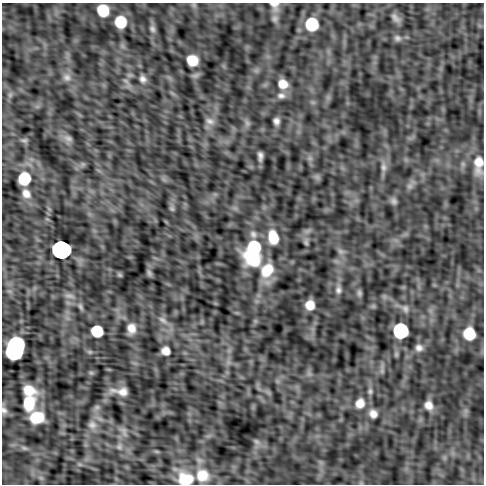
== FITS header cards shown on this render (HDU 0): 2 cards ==
NAXIS1  =                  482
NAXIS2  =                  482

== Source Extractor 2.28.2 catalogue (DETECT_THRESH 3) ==
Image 482 x 482 px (HDU 0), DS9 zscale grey, 1 PNG px = 1 image px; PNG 486 x 486 px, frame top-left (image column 1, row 482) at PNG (2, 3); no overlay
Background -6.31e-06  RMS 5.1e-04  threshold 0.00154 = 3 sigma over >= 5 px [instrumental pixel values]
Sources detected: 73; all 73 listed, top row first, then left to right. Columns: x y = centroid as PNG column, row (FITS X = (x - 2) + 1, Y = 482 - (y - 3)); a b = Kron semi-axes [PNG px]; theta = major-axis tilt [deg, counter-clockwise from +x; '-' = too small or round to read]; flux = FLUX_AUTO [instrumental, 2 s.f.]
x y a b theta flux
194 5 7 4 -72 0.061
274 5 12 10 -49 0.24
103 10 9 9 - 1.2
395 18 13 7 -47 0.15
275 19 9 8 - 0.12
120 22 9 9 - 1.2
312 24 9 9 - 2
152 29 10 7 -64 0.12
397 38 9 8 - 0.12
192 60 9 8 - 0.83
67 77 11 10 - 0.21
143 79 10 8 -59 0.17
126 81 9 4 -36 0.086
283 84 10 9 - 0.46
10 95 6 5 - 0.068
281 96 11 9 -5 0.17
210 121 13 8 -17 0.18
276 121 6 6 - 0.15
247 123 8 6 -46 0.1
68 138 13 7 -19 0.16
24 140 9 5 0 0.079
260 156 9 4 -86 0.14
478 164 23 11 88 0.65
383 167 13 8 -86 0.19
317 177 7 5 -45 0.088
24 178 9 9 - 1.5
410 186 8 7 - 0.12
26 194 12 9 -56 0.31
394 201 9 7 -49 0.11
172 208 8 6 -49 0.072
253 234 10 8 -69 0.17
273 237 14 10 -78 0.82
306 242 9 6 -80 0.095
254 247 14 12 38 2.1
61 250 10 9 - 51
341 251 9 6 -27 0.1
254 260 20 14 -18 1.4
267 270 18 13 56 0.93
149 273 9 6 -67 0.076
119 275 7 5 -20 0.049
338 290 10 8 86 0.14
359 293 9 6 -81 0.084
69 296 15 7 -13 0.18
310 305 8 8 - 0.47
80 307 11 5 -66 0.1
405 309 11 8 -68 0.15
162 320 14 7 -38 0.22
131 328 12 10 -88 0.35
97 331 9 8 - 1.3
401 331 9 9 - 6.1
469 334 9 9 - 1.2
419 348 9 8 - 0.17
15 349 15 10 72 20
166 351 8 7 - 0.29
382 371 9 4 -90 0.093
91 373 7 4 -1 0.056
29 390 15 11 -22 0.65
121 391 16 6 -6 0.33
370 391 9 6 90 0.098
29 403 15 11 77 1.1
360 403 13 11 60 0.43
429 405 9 8 - 0.27
97 407 8 6 15 0.092
4 410 11 7 -69 0.15
373 414 10 9 - 0.25
37 417 12 10 -1 1.2
92 425 12 11 - 0.22
124 432 16 6 -74 0.15
256 442 10 6 -39 0.12
119 447 8 7 - 0.12
24 448 9 5 -26 0.081
202 475 18 17 - 0.78
185 479 19 16 -13 1
At the frame edge (FLAGS 8, measured only in part): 4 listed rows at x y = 274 5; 478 164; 4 410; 185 479